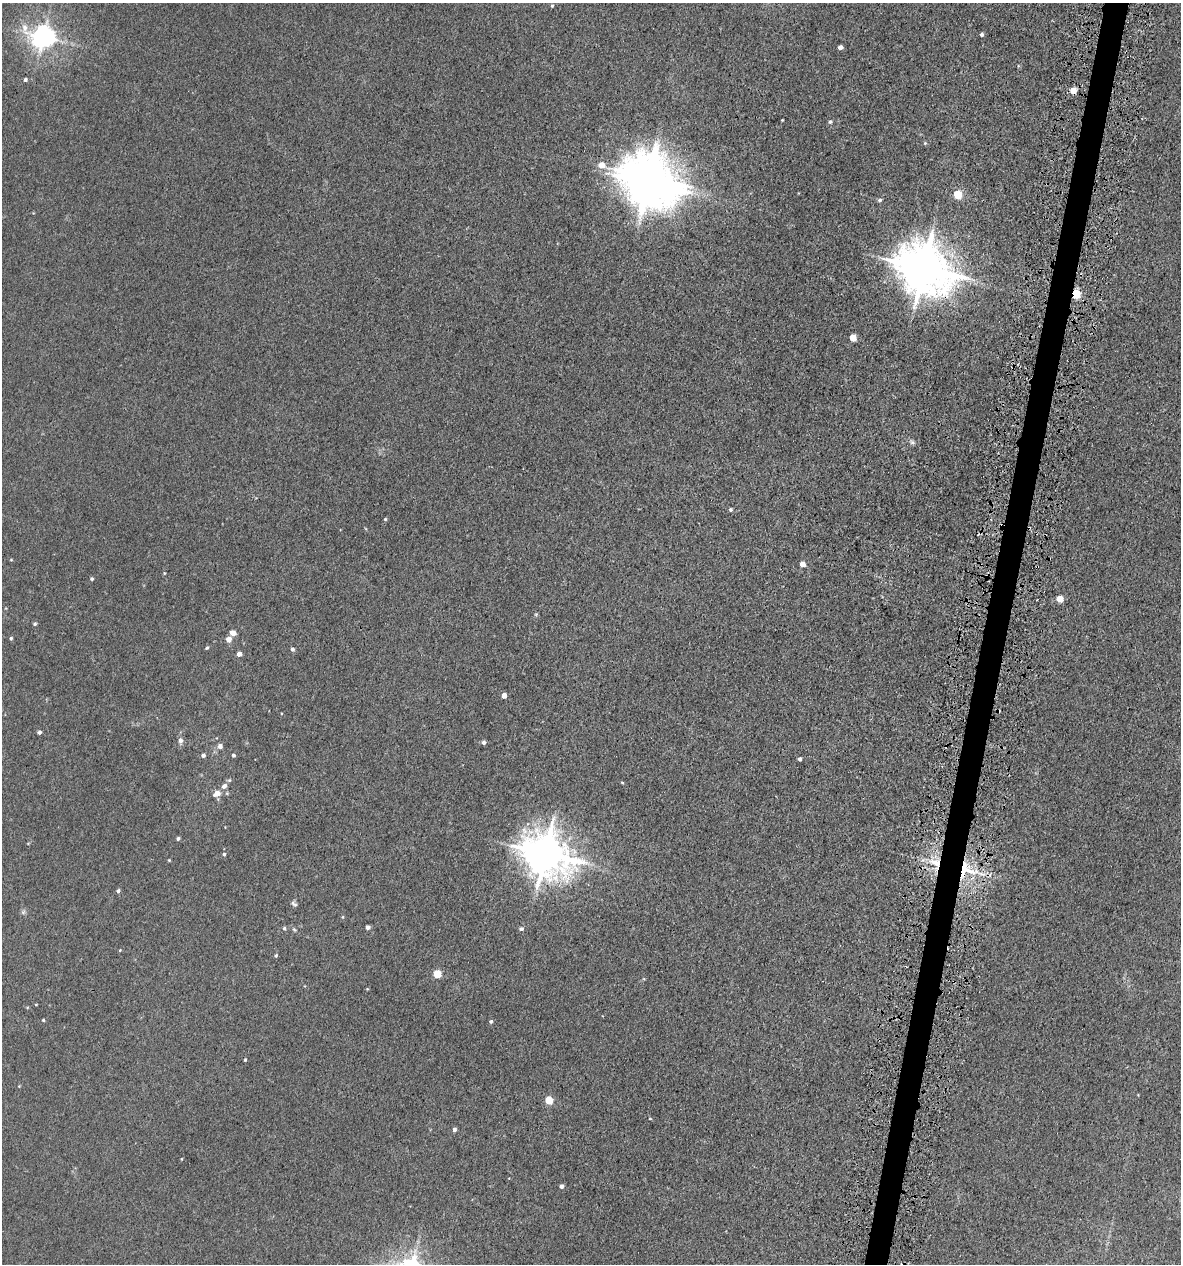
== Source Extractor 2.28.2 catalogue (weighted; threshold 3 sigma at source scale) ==
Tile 10 of 4 x 4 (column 2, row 3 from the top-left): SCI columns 1516-2694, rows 1312-2573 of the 5223 x 5150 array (HDU 1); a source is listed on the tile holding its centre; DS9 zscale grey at full resolution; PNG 1183 x 1266 px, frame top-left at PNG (2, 3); no overlay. Shown black and unused: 2% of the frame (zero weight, under 3 of 5 exposures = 5% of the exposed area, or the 3 px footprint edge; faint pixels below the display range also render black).
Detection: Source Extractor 2.28.2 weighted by HDU 2 'WHT'; one run over the whole footprint, this tile lists its part. Background 0.0171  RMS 0.0029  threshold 0.013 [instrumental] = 3 sigma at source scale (4.5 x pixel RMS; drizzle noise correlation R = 1.50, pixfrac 1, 0.05/0.05 arcsec/px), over >= 5 px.
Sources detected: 70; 1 inside a brighter object's white glare — not listed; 1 inside a brighter listed object's ellipse — not listed separately; the other 68 listed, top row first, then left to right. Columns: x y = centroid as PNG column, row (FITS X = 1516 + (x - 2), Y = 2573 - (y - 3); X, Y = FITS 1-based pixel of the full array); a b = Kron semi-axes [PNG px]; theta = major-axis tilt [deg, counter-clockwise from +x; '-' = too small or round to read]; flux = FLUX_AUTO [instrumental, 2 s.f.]
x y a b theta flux
552 6 4 3 - 0.34
981 35 4 4 - 0.68
43 37 8 8 - 250
840 47 4 4 - 1.5
25 80 4 4 - 0.61
1073 90 5 4 - 5.6
782 120 3 2 - 0.22
830 122 5 4 - 0.49
925 143 5 5 - 0.34
601 165 6 5 - 3.7
648 177 15 12 -4 900
957 195 5 5 - 13
880 200 5 4 - 0.59
924 268 16 13 -30 1400
1076 294 5 4 - 17
853 338 5 5 - 5.7
912 442 7 6 - 0.72
730 510 4 4 - 0.53
385 519 4 4 - 0.34
11 560 5 3 - 0.23
802 564 5 4 - 2.2
164 573 5 3 - 0.23
92 579 4 4 - 0.44
1060 599 5 4 - 4.9
536 614 6 3 18 0.31
35 624 4 4 - 0.45
233 633 5 5 - 2
11 638 4 3 - 0.46
228 639 5 5 - 2.1
207 648 5 3 - 0.37
292 649 4 4 - 0.65
239 654 4 4 - 1.5
504 695 5 4 - 1.6
39 732 4 4 - 0.57
180 740 7 5 85 1.1
483 742 4 4 - 0.86
220 746 5 5 - 1.2
203 755 5 4 - 0.75
233 755 4 4 - 0.53
800 759 4 3 - 0.75
622 782 5 3 - 0.27
224 786 8 6 37 1.1
217 793 6 5 - 2.6
178 838 4 4 - 0.57
224 854 4 4 - 0.46
545 854 14 12 -28 970
169 860 3 3 - 0.26
935 863 17 9 -19 4.6
966 870 29 21 -20 16
118 891 4 4 - 0.67
294 904 9 5 -35 0.64
23 912 7 6 - 0.62
368 927 4 4 - 1
284 928 5 4 - 0.44
294 929 6 3 -20 0.35
521 929 6 5 - 0.61
120 950 4 3 - 0.22
276 955 5 4 - 0.39
437 974 5 5 - 10
43 1020 3 3 - 0.33
491 1021 5 4 - 0.46
245 1060 3 3 - 0.34
19 1086 4 3 - 0.2
548 1100 5 5 - 8.5
650 1119 4 3 - 0.2
454 1129 5 4 - 0.76
181 1159 4 2 - 0.18
561 1186 4 4 - 1
Overlapping masked pixels (flux is a lower limit): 4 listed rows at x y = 924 268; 1076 294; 935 863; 966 870